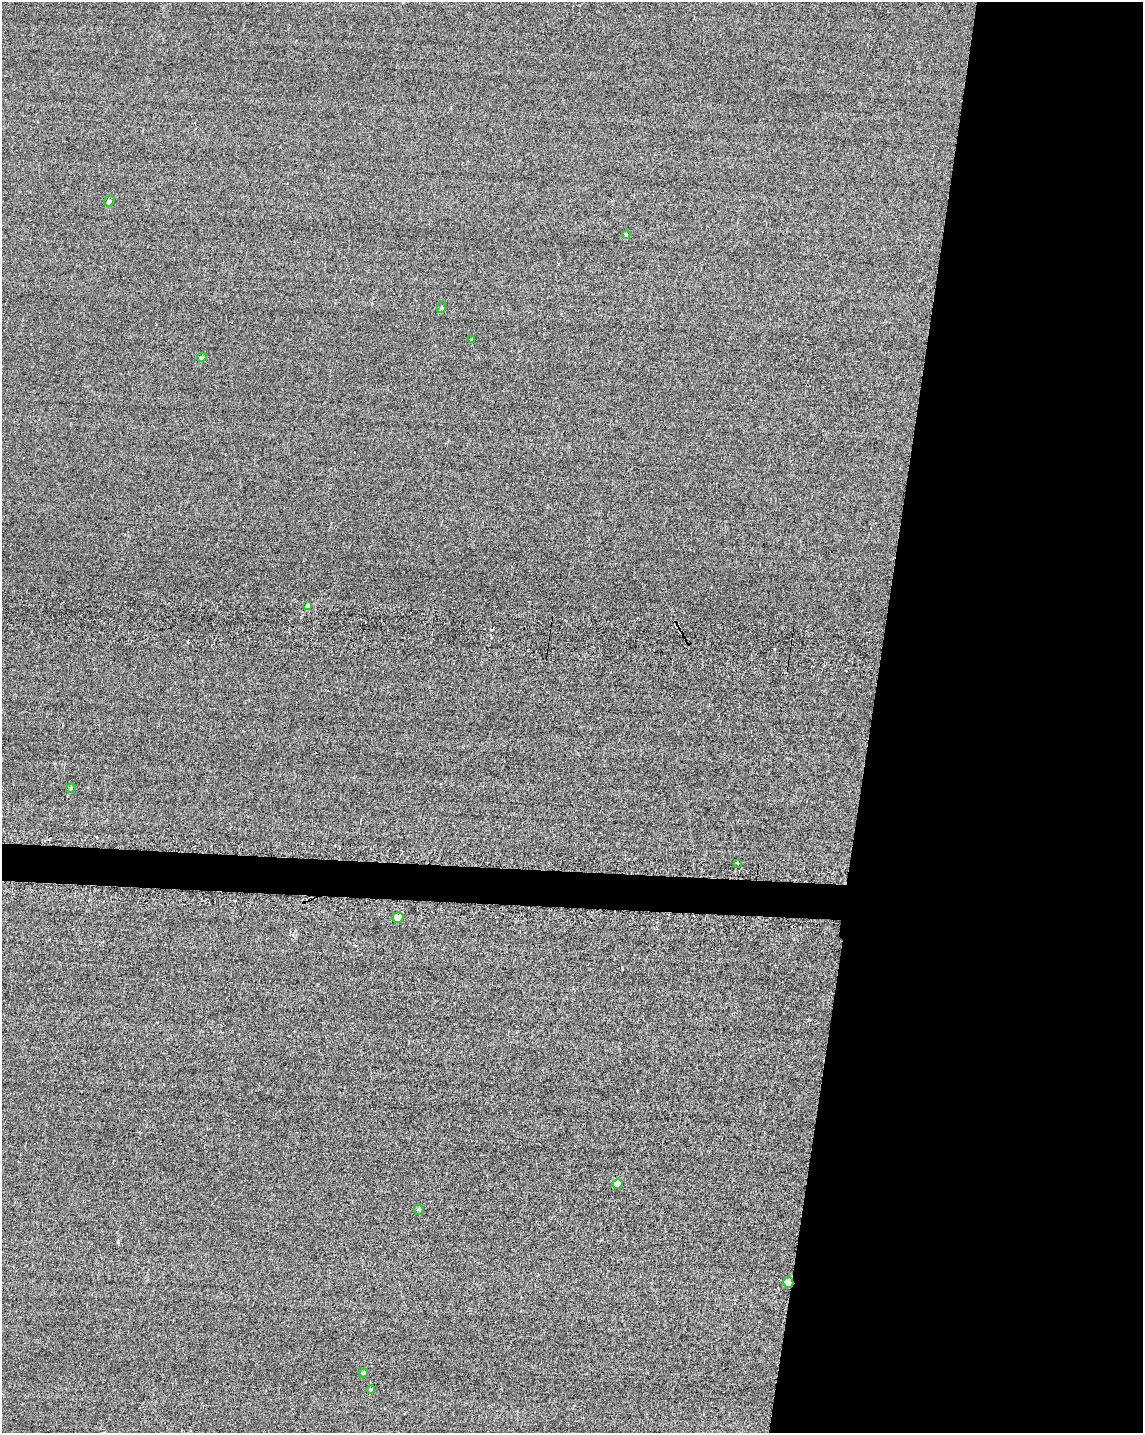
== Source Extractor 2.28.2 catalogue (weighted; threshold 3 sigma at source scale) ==
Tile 8 of 4 x 3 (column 4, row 2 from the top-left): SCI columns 3451-4591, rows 1677-3107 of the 4849 x 4881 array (HDU 1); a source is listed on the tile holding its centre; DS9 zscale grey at full resolution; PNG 1145 x 1435 px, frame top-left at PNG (2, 2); each listed source drawn as its Kron ellipse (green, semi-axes under 4 px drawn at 4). Shown black and unused: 26% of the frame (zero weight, under 2 of 3 exposures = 12% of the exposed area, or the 3 px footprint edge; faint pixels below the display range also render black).
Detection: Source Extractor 2.28.2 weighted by HDU 2 'WHT'; one run over the whole footprint, this tile lists its part. Background -0.229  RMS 3.4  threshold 15.2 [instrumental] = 3 sigma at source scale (4.5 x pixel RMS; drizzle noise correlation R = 1.50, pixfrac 1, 0.05/0.05 arcsec/px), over >= 5 px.
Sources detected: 16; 2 cosmic-ray / hot-pixel residue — neither listed nor drawn; the other 14 listed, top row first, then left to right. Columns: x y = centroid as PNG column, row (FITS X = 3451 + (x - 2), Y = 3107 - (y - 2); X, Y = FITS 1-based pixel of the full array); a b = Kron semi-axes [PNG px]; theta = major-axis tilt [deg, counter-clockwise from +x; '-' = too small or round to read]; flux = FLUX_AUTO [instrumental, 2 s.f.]
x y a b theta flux
109 201 6 4 55 1200
626 234 4 4 - 730
442 307 6 3 71 390
472 340 3 3 - 550
202 357 5 4 - 1400
307 606 4 3 - 3800
71 788 5 4 - 410
737 863 3 3 - 1500
398 917 6 5 - 3500
617 1184 5 5 - 4000
419 1209 5 4 - 480
788 1282 5 5 - 3100
363 1373 5 4 - 430
371 1389 4 3 - 620
Overlapping masked pixels (flux is a lower limit): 1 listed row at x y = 788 1282